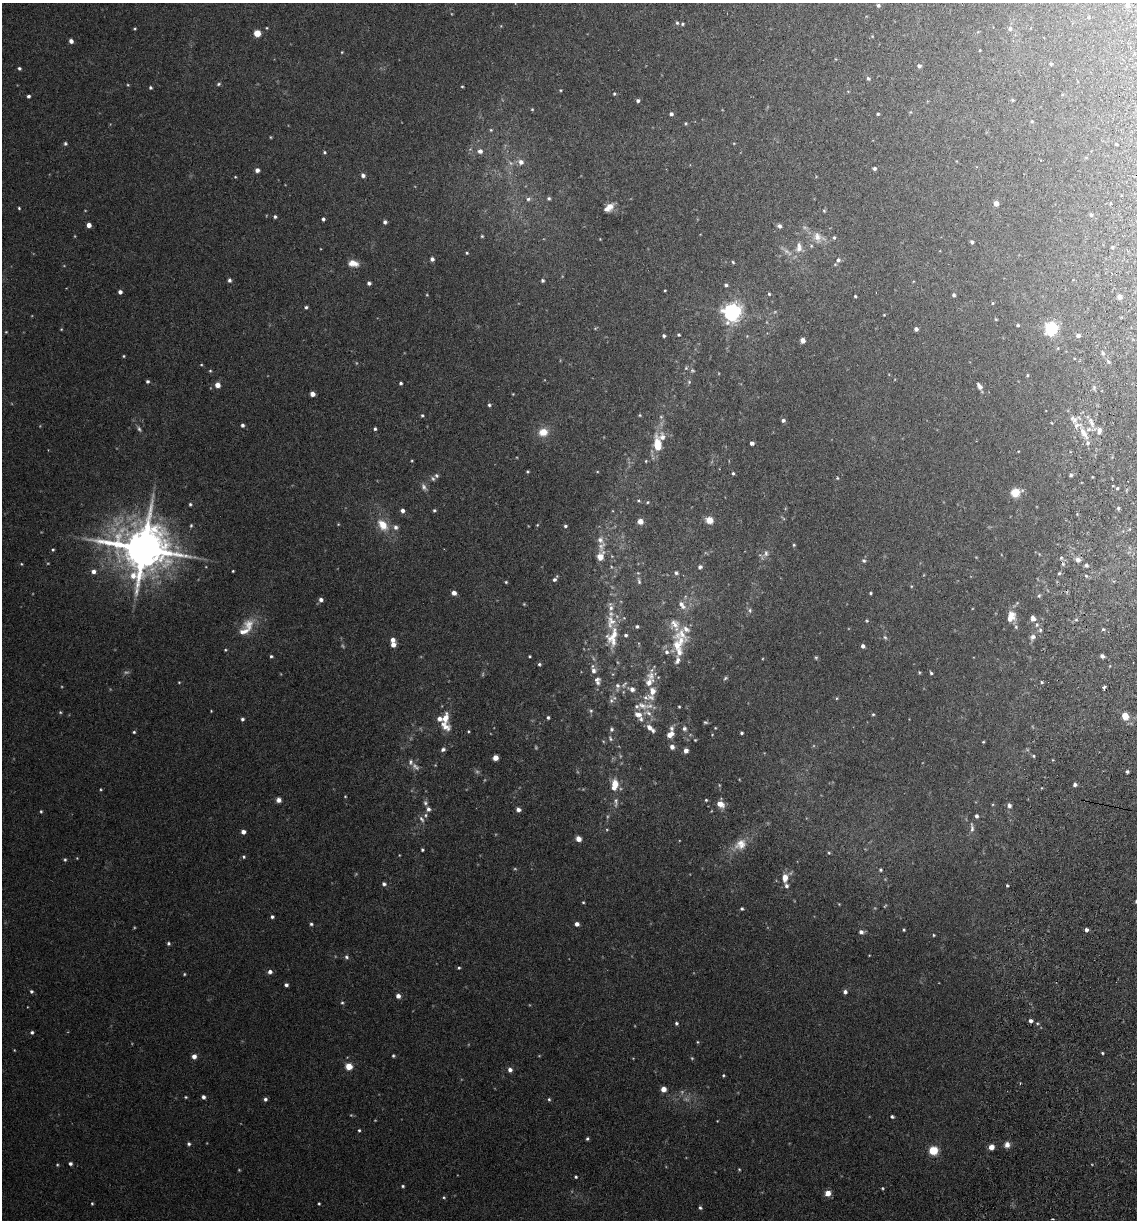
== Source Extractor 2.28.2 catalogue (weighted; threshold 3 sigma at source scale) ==
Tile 10 of 4 x 4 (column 2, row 3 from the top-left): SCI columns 1311-2445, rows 1231-2448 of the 5008 x 4899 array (HDU 1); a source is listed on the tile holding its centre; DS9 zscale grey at full resolution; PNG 1139 x 1222 px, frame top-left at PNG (2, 3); no overlay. Shown black and unused: <1% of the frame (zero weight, under 3 of 6 exposures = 3% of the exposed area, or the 3 px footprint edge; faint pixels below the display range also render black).
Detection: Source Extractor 2.28.2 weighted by HDU 2 'WHT'; one run over the whole footprint, this tile lists its part. Background 0.0299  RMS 0.0032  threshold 0.0133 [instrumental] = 3 sigma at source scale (4.09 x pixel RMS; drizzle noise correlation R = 1.36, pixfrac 0.8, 0.05/0.05 arcsec/px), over >= 5 px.
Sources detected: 385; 37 too faint to see at this stretch — not listed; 28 inside a brighter listed object's ellipse — not listed separately; the other 320 listed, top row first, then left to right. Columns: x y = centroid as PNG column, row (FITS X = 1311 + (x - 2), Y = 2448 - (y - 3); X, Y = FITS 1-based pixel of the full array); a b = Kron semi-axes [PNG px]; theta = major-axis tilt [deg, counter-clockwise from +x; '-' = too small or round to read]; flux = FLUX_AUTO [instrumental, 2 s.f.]
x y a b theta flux
878 5 4 4 - 0.65
1127 5 5 5 - 0.74
677 23 5 4 - 0.45
682 24 4 3 - 0.43
267 28 3 3 - 0.24
135 29 4 3 - 0.29
1010 29 7 6 - 0.91
257 33 5 5 - 5.3
872 36 4 3 - 0.23
71 41 5 4 - 1.2
980 50 3 3 - 0.25
342 52 4 4 - 0.24
1051 64 5 4 - 0.4
919 66 5 4 - 0.72
19 68 4 4 - 0.52
868 78 5 5 - 0.57
218 84 6 4 28 0.46
128 85 5 4 - 0.3
462 86 4 3 - 0.28
150 88 4 4 - 0.45
560 90 4 3 - 0.24
614 94 3 3 - 0.32
28 96 3 3 - 0.69
1012 100 4 4 - 0.33
638 101 4 4 - 0.71
532 109 4 3 - 0.28
910 112 5 3 - 0.28
671 114 4 4 - 0.9
878 114 3 3 - 0.38
1032 121 4 4 - 0.31
686 123 5 4 - 0.37
491 130 5 4 - 0.35
270 137 5 3 - 0.26
65 143 5 5 - 0.54
1116 144 3 2 - 0.33
480 151 6 6 - 1.3
324 152 5 4 - 0.4
1086 157 5 3 - 0.26
521 162 8 7 - 1.6
874 168 4 4 - 0.66
257 170 4 4 - 1.5
363 175 5 4 - 1
235 177 4 3 - 0.26
549 198 5 4 - 0.52
528 199 7 5 16 0.7
996 203 5 4 - 2
1110 203 3 2 - 0.31
610 206 11 9 66 2.2
19 208 3 3 - 0.34
824 211 5 4 - 0.34
1091 215 5 4 - 0.51
275 217 4 4 - 0.54
323 219 4 4 - 0.61
385 222 4 4 - 0.77
89 225 4 4 - 2
779 226 5 5 - 0.99
482 236 4 3 - 0.32
818 237 19 14 -30 4.2
600 239 3 3 - 0.19
972 242 4 3 - 0.62
799 247 15 9 88 2.7
1112 247 4 4 - 0.33
787 252 18 6 -36 1.8
467 253 4 4 - 0.33
432 259 4 4 - 0.9
838 260 6 6 - 1.1
733 262 4 3 - 0.35
353 263 12 7 -10 2.8
229 280 5 5 - 0.71
542 280 3 3 - 0.54
369 283 4 4 - 0.78
726 285 5 4 - 0.62
665 290 3 2 - 0.26
120 292 4 4 - 1.1
769 294 5 4 - 0.39
954 295 4 3 - 0.53
855 296 3 3 - 0.37
1119 297 5 4 - 1.5
992 303 4 3 - 0.27
306 307 4 3 - 0.54
733 312 7 7 - 150
884 315 3 2 - 0.2
996 319 4 3 - 0.24
1018 325 3 3 - 0.42
1051 328 6 6 - 58
61 329 4 3 - 0.26
916 329 4 4 - 1
679 335 4 3 - 0.36
1078 335 5 4 - 1
664 336 4 3 - 0.55
747 336 4 4 - 0.3
802 340 4 4 - 1.8
1058 348 4 4 - 0.32
1103 353 5 5 - 0.56
123 356 3 3 - 0.31
1108 361 6 4 -65 0.52
201 365 4 3 - 0.25
686 368 5 5 - 0.52
210 371 4 4 - 0.31
1027 375 4 3 - 0.32
147 381 4 4 - 0.6
689 382 6 5 - 0.53
401 383 3 3 - 0.59
217 385 5 4 - 2.6
979 386 8 5 -58 1.4
312 394 4 4 - 1.8
513 394 3 3 - 0.23
489 405 4 4 - 0.51
422 415 4 4 - 0.42
640 415 4 4 - 0.33
661 417 6 5 - 0.52
783 420 5 4 - 0.72
1052 423 4 2 - 0.2
1091 423 15 6 -68 2
242 425 4 4 - 0.74
375 429 4 3 - 0.55
1099 430 9 6 85 1.2
543 432 8 7 - 4.7
1084 433 19 7 -60 3.2
752 443 4 4 - 1.3
657 444 20 9 -85 6.5
1018 451 3 2 - 0.2
412 461 4 2 - 0.26
646 461 4 4 - 0.27
527 471 3 3 - 0.34
733 473 4 3 - 0.43
1071 475 4 4 - 0.61
436 476 5 5 - 0.56
837 478 4 4 - 0.29
1117 488 4 4 - 0.39
1015 492 7 6 - 7.5
647 502 4 3 - 0.33
190 504 4 4 - 0.47
1118 508 5 4 - 0.49
434 510 4 4 - 0.46
402 511 5 4 - 1.1
709 520 7 6 - 3.2
640 521 5 5 - 2
191 525 5 4 - 0.44
383 525 16 11 -51 5
537 525 4 3 - 0.28
565 526 5 4 - 0.51
396 527 7 7 - 1
600 540 10 8 -43 1.4
794 545 4 3 - 0.34
143 548 14 13 - 1600
53 550 5 4 - 0.36
766 553 10 6 -84 1.1
600 557 11 7 72 3
1061 558 5 4 - 0.4
1078 560 7 6 - 1.5
864 561 5 5 - 0.56
21 564 4 3 - 0.27
1086 565 5 4 - 0.63
700 567 5 5 - 0.85
233 571 3 2 - 0.28
93 572 5 5 - 1.4
676 573 5 5 - 0.63
1059 573 5 4 - 0.43
1086 576 6 4 -43 0.51
555 579 8 4 54 0.94
639 581 11 5 -77 0.74
506 582 4 4 - 0.34
454 593 5 4 - 1.7
870 593 3 3 - 0.34
1039 596 7 5 62 0.54
321 600 5 5 - 1.1
682 605 13 7 -53 1.8
611 608 9 8 - 1.5
750 610 7 5 -72 0.63
1010 618 10 8 25 2.4
1033 618 7 5 -62 1.4
1076 620 6 4 0 0.5
867 621 4 4 - 0.32
249 625 20 16 59 5.2
637 626 4 4 - 0.5
1016 627 6 5 - 0.58
1103 629 4 4 - 0.45
1040 630 8 6 89 0.79
681 634 25 20 -11 7
613 635 26 14 56 6.5
885 637 7 4 -52 0.49
1033 637 9 7 53 1.4
393 640 5 5 - 1.4
393 644 5 4 - 2.2
863 646 4 3 - 1.1
225 650 4 3 - 0.28
666 652 6 6 - 1.1
271 656 4 4 - 0.46
529 656 3 2 - 0.32
1102 656 4 4 - 0.84
816 657 5 4 - 0.38
677 660 13 7 82 1.6
539 664 4 4 - 0.48
593 671 7 7 - 1.4
919 672 4 3 - 0.31
931 673 5 3 - 0.43
651 675 16 11 17 3.1
725 678 6 4 25 0.46
179 682 4 3 - 0.24
597 682 9 7 54 1.2
1042 682 4 3 - 0.41
624 684 13 6 60 1.3
617 686 12 7 85 1.6
1104 687 4 3 - 0.68
632 689 9 6 -20 1.7
652 691 12 9 82 3.1
837 698 4 4 - 0.3
611 700 8 8 - 1.1
642 705 17 10 -23 3.9
679 707 3 2 - 0.31
211 711 3 2 - 0.21
591 711 6 5 - 0.59
60 712 5 4 - 0.37
873 714 4 4 - 0.35
1125 716 7 6 - 4
548 717 4 3 - 0.52
445 718 12 7 74 3.3
242 719 4 4 - 0.58
641 719 7 7 - 1.1
705 722 5 3 - 0.41
650 728 13 6 -42 2.1
684 728 6 5 - 0.82
715 728 3 3 - 0.22
611 729 7 6 - 0.72
468 731 4 3 - 0.29
134 732 4 4 - 0.36
741 733 3 3 - 0.47
670 734 10 6 40 2.2
610 738 8 5 -62 0.7
695 740 3 3 - 0.25
983 742 4 3 - 0.29
672 747 5 5 - 1.3
443 749 5 4 - 0.82
686 751 5 4 - 1.2
1033 756 4 4 - 0.38
495 758 5 4 - 2.1
410 762 8 6 90 0.95
1127 772 3 3 - 0.66
615 784 12 7 80 4.9
1075 785 4 4 - 0.97
101 789 4 3 - 0.27
345 796 3 3 - 0.24
279 800 6 6 - 1.2
706 800 4 4 - 0.35
616 802 15 5 85 1.4
425 803 7 6 - 0.83
720 804 9 7 -35 2.7
1009 806 7 5 -76 0.93
428 809 6 5 - 0.94
518 810 5 4 - 1.3
41 811 4 3 - 0.36
425 815 7 6 - 0.7
976 816 4 4 - 0.79
421 819 10 5 -53 0.9
972 827 15 5 -87 1
243 832 4 4 - 1.4
578 839 5 5 - 2.3
740 844 18 14 39 4.4
422 850 4 3 - 0.41
829 853 4 4 - 0.33
244 857 5 5 - 0.46
65 860 5 4 - 0.43
880 870 4 4 - 0.38
785 878 11 7 87 2.8
384 884 6 5 - 0.76
1007 885 3 3 - 0.41
583 902 4 3 - 0.3
742 909 4 3 - 0.45
272 917 4 4 - 0.62
311 924 4 4 - 0.48
577 924 4 4 - 1.5
904 930 3 3 - 0.33
1086 930 4 4 - 0.94
861 932 5 5 - 1.1
934 935 4 3 - 0.32
168 943 5 4 - 0.52
869 955 4 2 - 0.19
346 957 6 6 - 0.66
459 968 4 3 - 0.41
270 972 5 5 - 1.2
184 974 4 3 - 0.31
286 985 4 4 - 0.72
31 991 5 4 - 0.55
845 992 5 5 - 0.99
398 996 5 4 - 1.4
342 1003 5 4 - 0.42
1031 1021 4 4 - 0.97
676 1023 4 4 - 0.52
1037 1023 4 4 - 0.38
32 1032 4 4 - 0.58
697 1042 5 3 - 0.28
1102 1053 3 3 - 0.36
194 1056 5 5 - 1.5
393 1056 4 4 - 0.42
349 1066 5 4 - 7.3
510 1070 6 5 - 1.2
723 1075 4 3 - 0.32
663 1089 5 4 - 2.5
186 1097 4 3 - 0.31
203 1097 4 4 - 0.89
265 1099 5 4 - 0.72
549 1099 5 4 - 0.41
892 1116 4 3 - 0.58
359 1130 4 3 - 0.4
587 1139 4 4 - 0.47
189 1144 4 4 - 0.57
1007 1145 8 6 78 1.5
991 1147 6 5 - 1.9
933 1150 6 6 - 7.9
70 1164 4 4 - 0.76
739 1169 4 3 - 0.28
576 1177 5 4 - 0.41
403 1186 4 3 - 0.41
882 1188 4 3 - 0.32
828 1193 6 5 - 2.6
444 1197 5 4 - 0.35
92 1203 4 3 - 0.34
319 1203 3 2 - 0.32
700 1208 5 4 - 0.5